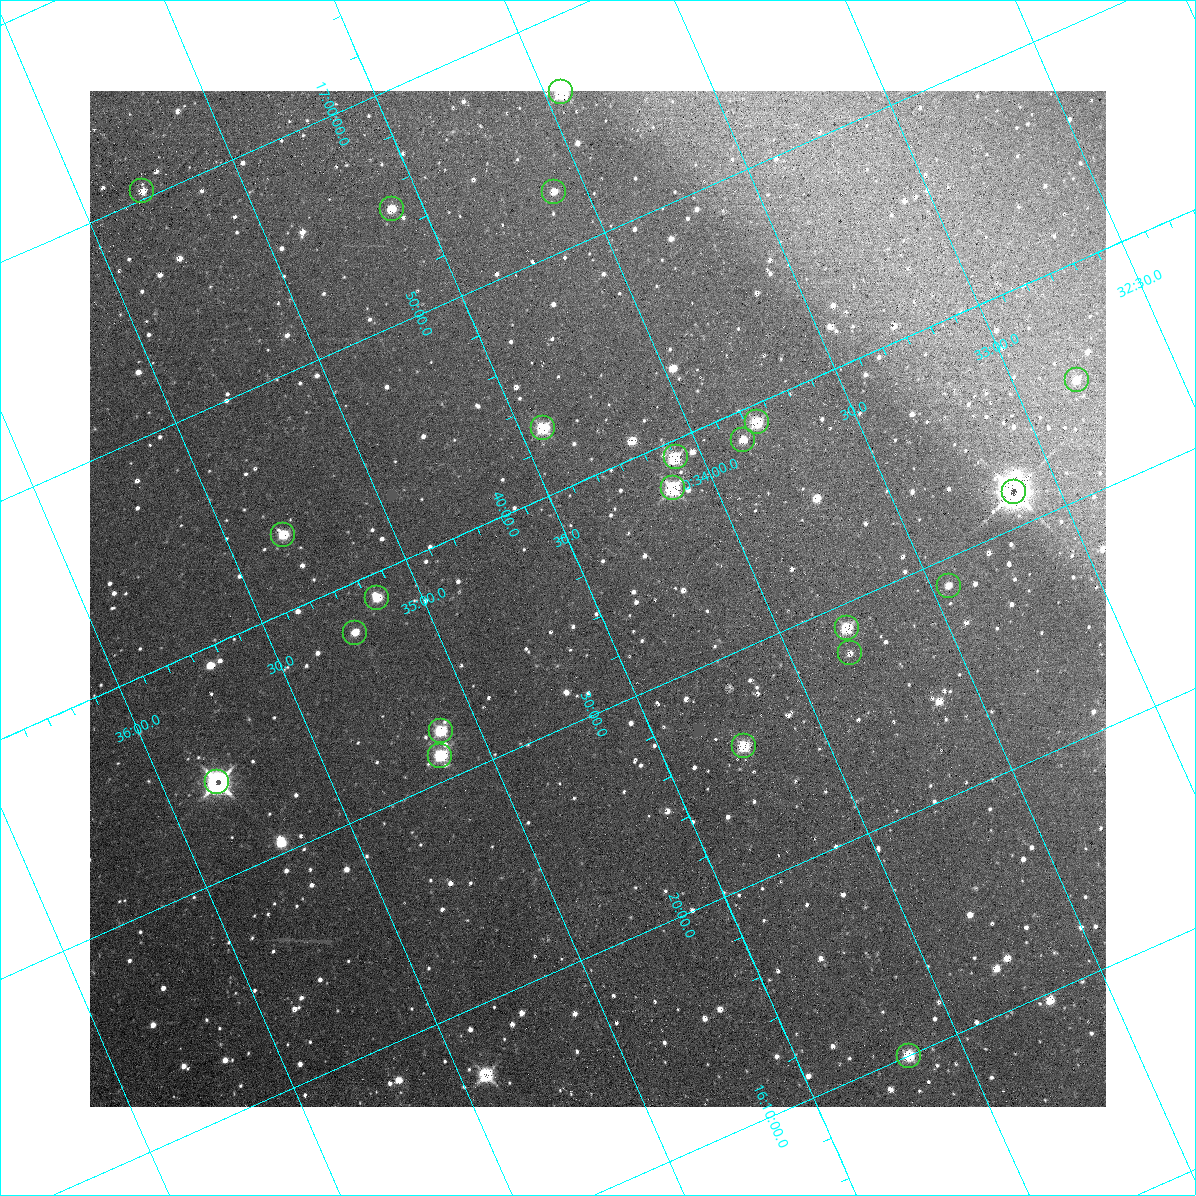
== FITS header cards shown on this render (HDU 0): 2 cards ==
NAXIS1  =                 1016 / length of data axis 1
NAXIS2  =                 1016 / length of data axis 2

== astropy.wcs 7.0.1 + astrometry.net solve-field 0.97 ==
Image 1016 x 1016 px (HDU 0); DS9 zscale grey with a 90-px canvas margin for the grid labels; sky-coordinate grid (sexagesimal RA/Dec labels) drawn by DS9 from the SOLVED WCS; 22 Tycho-2 reference stars matched to detected sources circled (green)
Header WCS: RA---SIN-SIP/DEC--SIN-SIP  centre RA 00:34:29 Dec +16:35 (8.62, +16.58 deg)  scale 2.76 arcsec/px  FOV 46.7' x 46.4'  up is -24 deg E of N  parity normal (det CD < 0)
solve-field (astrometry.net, Tycho-2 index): VERIFIED the header's WCS against the Tycho-2 star catalogue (verified at 3 index scales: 11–22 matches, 4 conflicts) and refined it, rather than solving blind
Solved WCS: RA---TAN-SIP/DEC--TAN-SIP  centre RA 00:34:29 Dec +16:35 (8.62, +16.58 deg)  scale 2.76 arcsec/px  FOV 46.7' x 46.4'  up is -24 deg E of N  parity normal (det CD < 0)
The solver's refit moves the header's centre by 0.052 arcsec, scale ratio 0.9986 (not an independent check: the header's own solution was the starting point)
Tycho-2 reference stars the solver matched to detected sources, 22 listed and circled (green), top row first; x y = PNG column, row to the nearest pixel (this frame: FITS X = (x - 90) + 1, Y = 1016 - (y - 91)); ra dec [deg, ICRS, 3 dp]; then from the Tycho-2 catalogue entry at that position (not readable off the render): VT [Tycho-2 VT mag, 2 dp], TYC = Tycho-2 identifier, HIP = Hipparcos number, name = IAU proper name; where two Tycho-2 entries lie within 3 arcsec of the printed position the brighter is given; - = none
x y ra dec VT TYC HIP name
561 92 8.487 +16.944 10.30 1187-480-1 - -
142 191 8.826 +17.006 11.07 1187-142-1 - -
554 192 8.524 +16.877 12.63 1187-235-1 - -
392 209 8.649 +16.916 11.06 1187-1162-1 - -
1077 380 8.202 +16.584 11.29 1187-1203-1 - -
757 422 8.449 +16.653 9.87 1187-802-1 - -
543 428 8.607 +16.716 9.69 1187-173-1 - -
743 440 8.465 +16.645 11.71 1187-1160-1 - -
676 457 8.520 +16.654 9.93 1187-681-1 - -
673 488 8.532 +16.633 10.22 1187-569-1 - -
1014 492 8.284 +16.525 10.05 1187-263-1 - -
283 535 8.831 +16.722 10.47 1187-78-1 - -
949 586 8.361 +16.480 11.94 1187-1084-1 - -
377 598 8.783 +16.649 10.54 1187-92-1 - -
847 628 8.449 +16.482 11.52 1187-821-1 - -
355 633 8.810 +16.631 11.02 1187-922-1 - -
850 653 8.455 +16.464 12.59 1187-1291-1 - -
441 731 8.779 +16.536 10.97 1187-452-1 - -
744 746 8.562 +16.432 10.19 1187-550-1 - -
440 756 8.787 +16.519 9.12 1187-1155-1 - -
217 782 8.959 +16.569 7.36 1187-863-1 2815 -
909 1056 8.542 +16.166 10.00 1187-798-1 - -